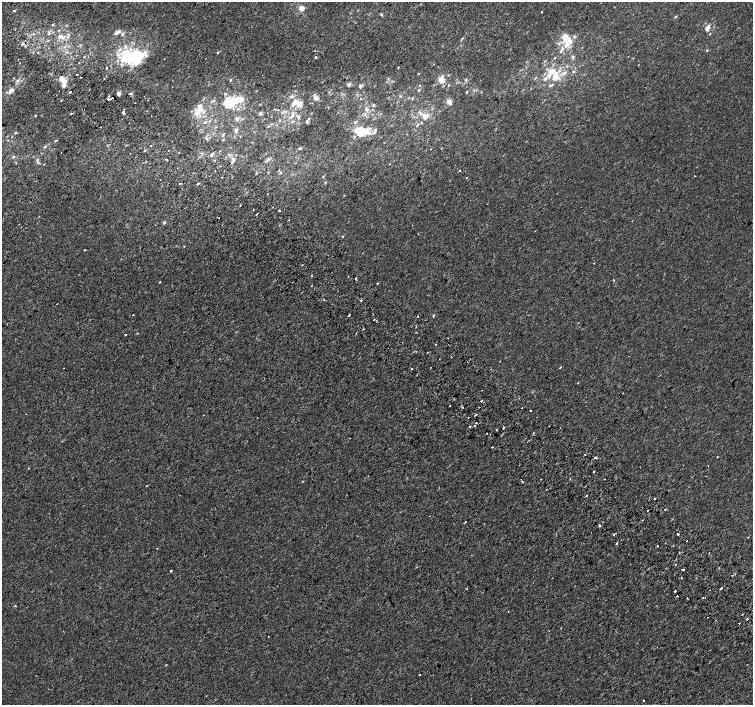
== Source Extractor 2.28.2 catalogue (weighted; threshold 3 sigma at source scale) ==
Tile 11 of 4 x 4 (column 3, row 3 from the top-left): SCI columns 3037-4538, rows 1675-3079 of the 6068 x 6094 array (HDU 1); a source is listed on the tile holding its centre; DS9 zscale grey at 2 x 2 block average (1 PNG px = mean of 2 x 2 image px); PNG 755 x 707 px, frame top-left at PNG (2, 2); no overlay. Shown black and unused: <1% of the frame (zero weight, under 2 of 3 exposures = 2% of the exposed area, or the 3 px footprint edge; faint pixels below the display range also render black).
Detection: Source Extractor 2.28.2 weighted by HDU 2 'WHT'; one run over the whole footprint, this tile lists its part. Background -5.48e-05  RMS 0.0027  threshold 0.0121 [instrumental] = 3 sigma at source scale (4.5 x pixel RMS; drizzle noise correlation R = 1.50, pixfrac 1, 0.0396/0.0396 arcsec/px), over >= 5 px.
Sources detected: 219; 2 inside a brighter object's white glare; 13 cosmic-ray / hot-pixel residue — not listed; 1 coinciding with a brighter row at this scale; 17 inside a brighter listed object's ellipse — not listed separately; the other 186 listed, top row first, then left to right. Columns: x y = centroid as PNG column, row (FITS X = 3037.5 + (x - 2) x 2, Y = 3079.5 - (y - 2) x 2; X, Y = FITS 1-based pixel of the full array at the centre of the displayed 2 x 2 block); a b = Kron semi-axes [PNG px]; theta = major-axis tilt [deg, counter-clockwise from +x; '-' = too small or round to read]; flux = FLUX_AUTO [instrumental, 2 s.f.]
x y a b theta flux
421 4 2 2 - 0.26
301 8 4 4 - 4
14 11 2 2 - 6.3
541 12 2 2 - 0.57
381 14 3 3 - 0.81
675 17 5 2 - 0.41
707 28 7 4 50 2.5
117 32 8 4 25 2.3
122 34 4 4 - 1
710 34 3 2 - 0.32
61 37 10 5 5 3.6
575 37 4 3 - 1
567 40 11 6 -62 11
559 43 4 3 - 0.91
23 44 3 2 - 1.9
64 47 3 2 - 0.51
707 50 3 2 - 0.41
561 51 3 3 - 0.63
218 53 2 2 - 0.53
126 55 16 11 87 26
573 56 4 3 - 0.75
84 57 3 2 - 0.44
316 57 2 2 - 2.5
555 58 2 2 - 0.34
545 61 3 2 - 0.34
136 62 15 6 46 7.6
19 63 2 2 - 0.27
398 67 2 2 - 0.29
526 67 2 2 - 0.46
106 68 2 2 - 1.7
552 72 9 7 29 6.5
563 73 7 4 40 2.2
449 75 3 2 - 0.35
441 79 8 7 - 4.3
466 79 4 3 - 0.61
544 79 5 4 - 1.3
230 80 3 2 - 0.5
18 81 5 3 - 1.3
63 81 6 6 - 4
349 85 5 3 - 1.2
449 85 3 2 - 0.38
550 85 4 3 - 0.76
360 86 5 3 - 1.1
419 90 3 3 - 0.55
11 91 6 4 44 2.5
295 91 2 2 - 0.31
70 92 3 2 - 12
467 92 3 2 - 0.46
119 94 4 4 - 1.4
131 94 4 2 - 0.75
108 96 2 2 - 1.8
400 96 3 2 - 0.44
112 98 2 2 - 0.38
316 98 7 6 - 2.2
108 99 2 2 - 4
61 100 2 2 - 0.61
227 100 19 13 -76 14
214 101 3 3 - 0.7
296 101 10 8 -3 4.8
449 102 7 4 -54 2.9
134 103 2 2 - 1.7
260 104 2 2 - 0.31
374 105 3 3 - 0.76
199 108 13 9 83 8.1
123 109 2 2 - 0.64
366 109 7 4 -47 1.7
123 111 2 2 - 3.4
286 112 4 3 - 1
260 113 4 3 - 0.81
36 115 2 2 - 0.8
425 116 6 5 - 4.6
299 117 3 2 - 0.65
237 119 6 4 -17 1.5
293 121 5 2 - 0.63
205 122 3 3 - 0.59
307 122 5 2 - 0.53
417 125 3 3 - 0.48
236 130 4 3 - 1.6
359 131 10 9 - 11
375 131 5 4 - 1.1
15 133 3 2 - 0.53
369 133 4 4 - 1.4
223 135 6 2 60 0.59
207 139 4 3 - 0.89
223 140 4 2 - 0.48
150 145 2 2 - 1.3
301 148 2 2 - 1.2
441 148 2 2 - 0.22
145 150 2 2 - 0.71
61 152 2 2 - 0.26
130 153 2 2 - 0.35
212 154 3 2 - 3.7
13 157 4 3 - 0.71
269 159 3 3 - 0.81
37 160 3 3 - 0.67
266 161 4 3 - 0.66
232 162 5 3 - 1.3
220 166 2 2 - 1
279 170 2 2 - 0.36
460 170 2 2 - 1.8
280 173 3 2 - 0.49
256 174 3 2 - 0.33
323 176 3 2 - 0.4
694 176 2 2 - 0.91
222 177 2 2 - 0.52
180 183 2 2 - 0.76
198 184 3 2 - 0.56
240 205 3 2 - 0.3
279 210 2 2 - 2.4
257 214 2 2 - 1.2
219 218 2 2 - 0.36
289 219 2 2 - 0.37
164 223 4 3 - 0.73
342 236 3 2 - 0.35
184 246 2 2 - 0.3
84 250 2 2 - 0.52
302 265 2 2 - 0.55
348 276 2 2 - 0.2
614 280 2 2 - 0.61
160 282 2 2 - 0.52
378 283 2 2 - 0.4
361 300 2 2 - 2
133 315 2 2 - 0.56
349 316 2 2 - 0.7
417 316 2 2 - 1.5
433 316 2 2 - 0.81
374 320 3 2 - 0.36
363 329 2 2 - 0.43
137 333 3 2 - 0.31
125 334 2 2 - 1.4
428 352 2 2 - 0.65
561 367 2 2 - 0.81
411 369 2 2 - 0.79
482 390 2 2 - 0.23
481 401 2 2 - 2.2
450 406 2 2 - 0.56
463 407 2 2 - 0.33
522 408 2 2 - 0.38
530 410 2 2 - 5.6
204 415 2 2 - 0.23
476 415 2 2 - 1.1
257 417 2 2 - 0.91
468 417 2 2 - 0.65
476 423 2 2 - 0.92
475 425 2 2 - 0.55
470 426 2 2 - 0.53
503 428 2 2 - 1.6
492 447 2 2 - 1.1
585 454 2 2 - 0.29
717 456 2 2 - 1.5
595 458 3 2 - 0.82
28 468 2 2 - 0.29
594 471 2 2 - 1.7
303 481 2 2 - 0.41
523 482 2 2 - 0.49
147 485 2 2 - 0.26
587 495 2 2 - 0.75
665 509 2 2 - 3.2
647 510 2 2 - 0.28
642 520 2 2 - 0.3
465 522 2 2 - 0.5
599 525 2 2 - 1.7
614 534 2 2 - 1.5
678 534 2 2 - 2.6
687 541 2 2 - 1
617 543 2 2 - 0.54
657 546 2 2 - 0.56
156 548 2 2 - 0.32
675 564 2 2 - 0.67
683 569 2 2 - 1.7
171 571 2 2 - 0.79
681 578 2 2 - 1.3
466 589 2 2 - 0.28
721 589 2 2 - 2.3
675 591 2 2 - 1.4
677 596 2 2 - 0.62
703 597 2 2 - 0.36
15 606 2 2 - 1
742 615 2 2 - 0.39
708 617 2 2 - 0.95
747 619 2 2 - 4.9
739 623 2 2 - 0.9
268 636 2 2 - 0.44
166 665 2 2 - 0.55
419 675 2 2 - 0.46
643 700 2 2 - 0.67
Overlapping masked pixels (flux is a lower limit): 1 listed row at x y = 23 44
Diffuse or blended objects may show on this block-average render without a row.